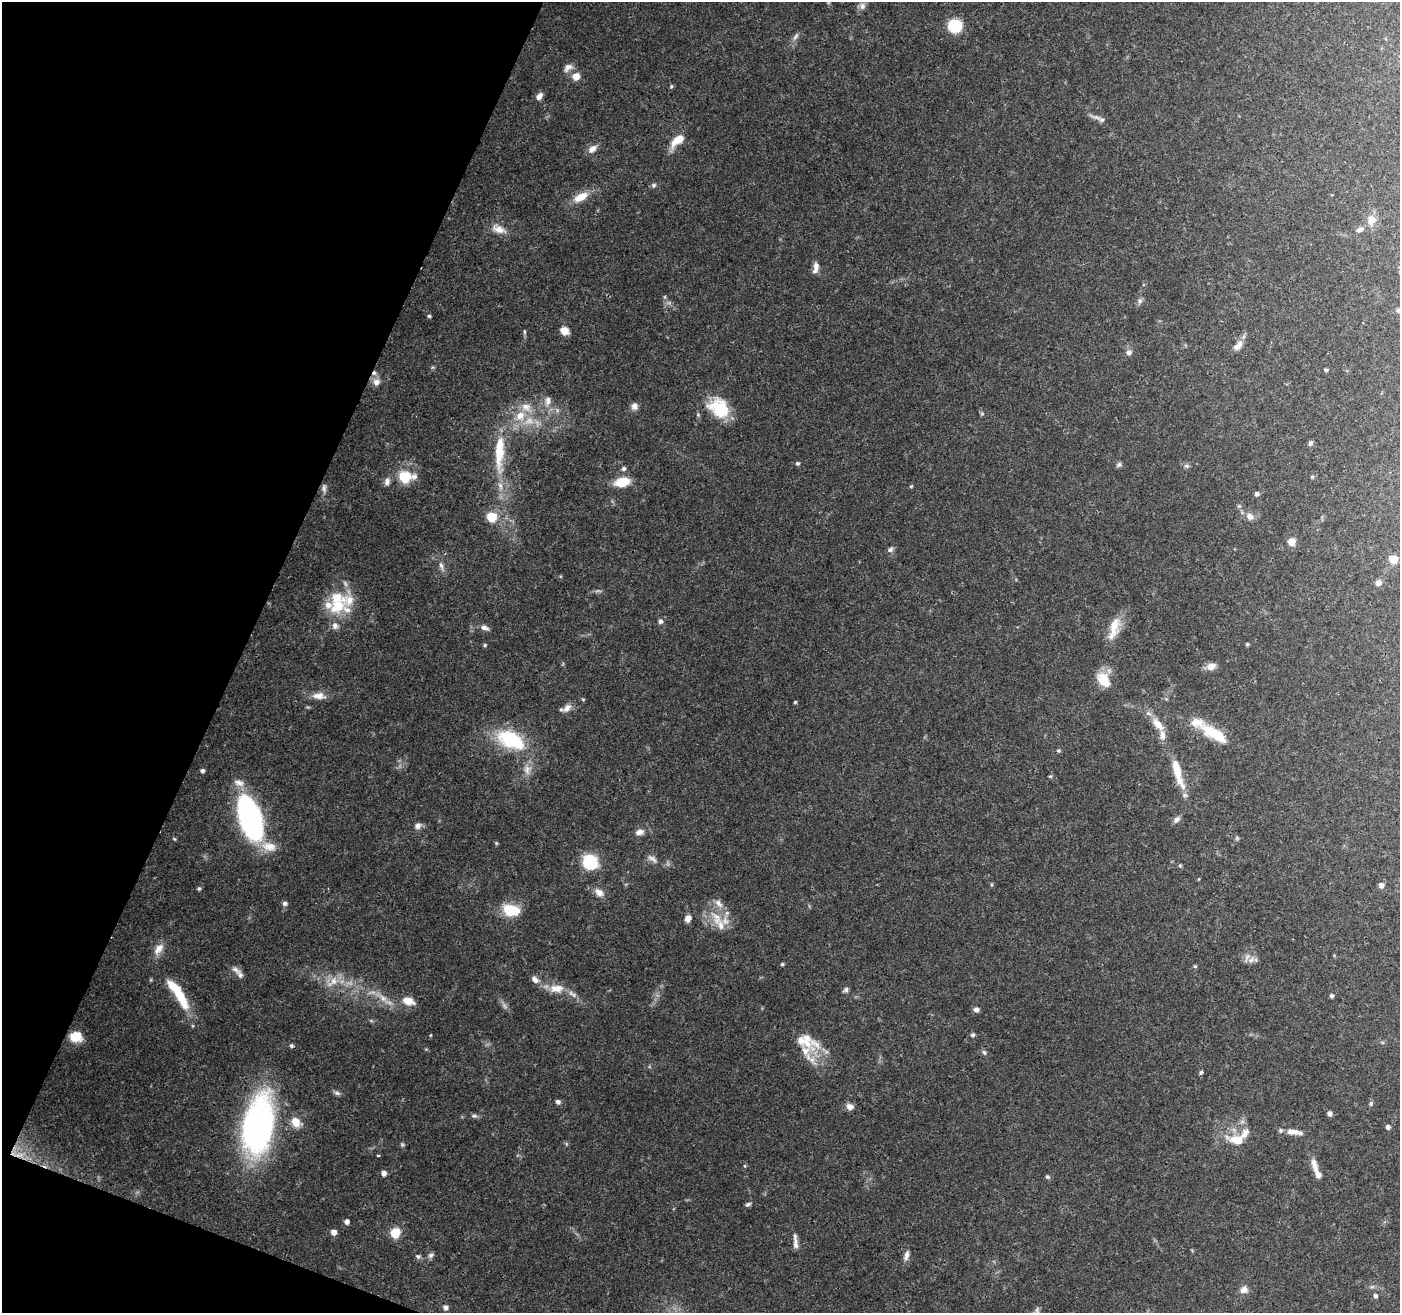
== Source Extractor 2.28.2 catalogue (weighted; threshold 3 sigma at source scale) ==
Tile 9 of 4 x 4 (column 1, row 3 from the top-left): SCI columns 9-1406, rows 1586-2896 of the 5601 x 5727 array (HDU 1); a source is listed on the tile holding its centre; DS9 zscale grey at full resolution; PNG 1402 x 1315 px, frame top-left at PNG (2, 2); no overlay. Shown black and unused: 19% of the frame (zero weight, under 3 of 4 exposures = <1% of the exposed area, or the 3 px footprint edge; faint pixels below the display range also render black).
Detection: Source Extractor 2.28.2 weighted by HDU 2 'WHT'; one run over the whole footprint, this tile lists its part. Background 0.0786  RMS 0.0032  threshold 0.0143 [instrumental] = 3 sigma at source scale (4.5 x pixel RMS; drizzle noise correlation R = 1.50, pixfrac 1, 0.0396/0.0396 arcsec/px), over >= 5 px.
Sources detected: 166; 2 too faint to see at this stretch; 1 inside a brighter object's white glare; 1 cosmic-ray / hot-pixel residue — not listed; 23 inside a brighter listed object's ellipse — not listed separately; the other 139 listed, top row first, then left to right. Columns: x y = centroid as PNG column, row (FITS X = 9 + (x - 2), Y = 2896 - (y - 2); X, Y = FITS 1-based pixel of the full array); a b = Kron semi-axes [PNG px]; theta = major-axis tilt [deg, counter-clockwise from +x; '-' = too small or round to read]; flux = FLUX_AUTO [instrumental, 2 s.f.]
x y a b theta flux
862 6 10 8 -79 1.4
955 26 8 8 - 22
795 36 11 4 46 0.96
568 67 14 8 38 1.9
576 77 7 7 - 3.5
671 86 5 4 - 0.42
539 96 9 6 52 1.8
1096 117 17 5 -13 1.5
678 140 18 8 40 5.6
592 149 12 8 38 2.2
654 185 7 6 - 0.68
581 197 19 9 28 4.8
1371 220 15 12 79 2.8
499 229 20 9 -20 3.2
1360 229 9 6 28 1.2
816 268 13 6 80 2
665 297 6 4 -71 0.42
1140 300 8 7 - 0.93
1398 310 6 5 - 0.93
429 316 5 4 - 0.51
564 331 7 6 - 4.2
524 332 7 3 -82 0.46
1238 346 16 8 53 2.2
1128 353 7 7 - 1.3
1326 370 4 4 - 0.64
376 382 9 8 - 2.1
548 401 14 8 86 2.3
634 406 8 8 - 1.7
719 408 27 21 -40 12
982 414 6 4 -19 0.4
520 416 14 12 46 5.4
1310 443 7 6 - 0.73
499 453 45 12 88 12
797 463 5 4 - 0.64
1119 464 7 6 - 0.72
1187 466 8 6 -1 0.74
624 469 6 5 - 0.73
405 477 19 17 -14 7.6
1312 477 5 4 - 0.39
622 482 15 9 13 7.3
911 486 5 4 - 0.34
324 488 13 6 -87 1.2
1257 494 6 5 - 0.68
1250 516 11 8 -52 1.8
491 517 6 6 - 13
1291 542 5 5 - 4.5
890 550 8 6 33 0.89
1393 559 6 5 - 7.4
441 566 12 5 -71 1.3
1378 583 6 5 - 1.7
598 591 7 4 -18 0.57
338 605 28 19 43 12
660 621 6 6 - 0.9
485 628 11 6 -18 1.4
1114 628 32 11 75 5.6
1247 644 4 4 - 0.42
485 645 5 4 - 0.38
1211 666 11 8 25 2.5
1104 680 16 11 -58 7.6
319 696 18 9 -3 2.9
795 702 4 3 - 0.34
567 708 14 8 40 1.9
1158 724 22 10 -48 4.1
1214 734 40 13 -31 9.9
511 740 32 18 -26 21
1058 751 5 5 - 0.47
1177 769 33 9 -73 7.3
527 770 15 10 86 2.5
202 771 5 4 - 0.77
1050 776 5 3 - 0.35
239 783 16 9 -20 2.5
250 818 35 15 -72 89
1177 819 10 6 52 1.1
418 826 9 8 - 1.4
639 832 11 7 17 1.8
1237 838 6 4 72 0.44
174 839 5 3 - 0.33
496 843 5 4 - 0.36
269 847 23 13 -14 5.1
652 858 15 7 -31 1.6
590 862 11 10 - 22
1180 865 5 4 - 0.4
1199 879 5 3 - 0.25
1381 885 5 5 - 1.5
199 889 5 4 - 0.49
599 892 13 8 -38 2.4
285 903 6 5 - 0.83
511 910 17 10 -12 11
688 918 8 7 - 1.7
717 918 25 13 -57 6.5
159 949 16 9 49 2.9
1251 960 11 7 31 1.7
782 964 5 4 - 0.42
1195 966 5 4 - 0.4
236 970 15 7 -40 1.8
535 979 10 7 -43 1.6
333 981 13 10 63 3.3
556 988 20 11 2 4.3
846 990 8 5 41 0.79
180 996 38 11 -61 11
1332 996 4 4 - 0.74
383 998 11 7 -36 2.2
408 1001 15 9 -21 3.5
976 1010 6 6 - 1.2
431 1035 5 3 - 0.25
973 1035 5 5 - 0.64
76 1037 15 12 -9 4.7
291 1046 5 5 - 0.58
805 1051 29 16 24 6
984 1052 8 5 -62 0.63
1201 1072 4 4 - 0.92
337 1093 10 5 -16 0.87
558 1102 5 5 - 1
1371 1103 7 5 89 0.56
850 1107 9 8 - 1.8
1330 1113 5 5 - 1.1
474 1116 8 5 -8 0.72
296 1122 11 9 -48 4.6
258 1126 40 20 80 140
1388 1127 5 5 - 0.99
1294 1132 22 7 -6 2.9
1236 1139 26 12 -10 6
402 1145 6 5 - 0.5
19 1155 16 6 2 3.4
1314 1165 21 7 -73 2.8
384 1173 5 5 - 1.5
1047 1177 6 5 - 0.49
748 1204 8 5 31 0.69
347 1222 5 5 - 1.3
334 1232 5 5 - 2
395 1233 7 7 - 8.6
796 1244 16 6 -85 1.8
431 1255 8 6 61 0.88
906 1255 15 6 79 1.6
418 1256 7 5 -47 0.71
1244 1290 11 9 6 1.9
1375 1296 5 5 - 0.86
445 1307 7 6 - 0.92
1037 1310 8 6 75 0.72
Overlapping masked pixels (flux is a lower limit): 2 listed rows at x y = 1177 769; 19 1155
Isophote crosses this tile's border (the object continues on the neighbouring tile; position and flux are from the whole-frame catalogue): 1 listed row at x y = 1398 310